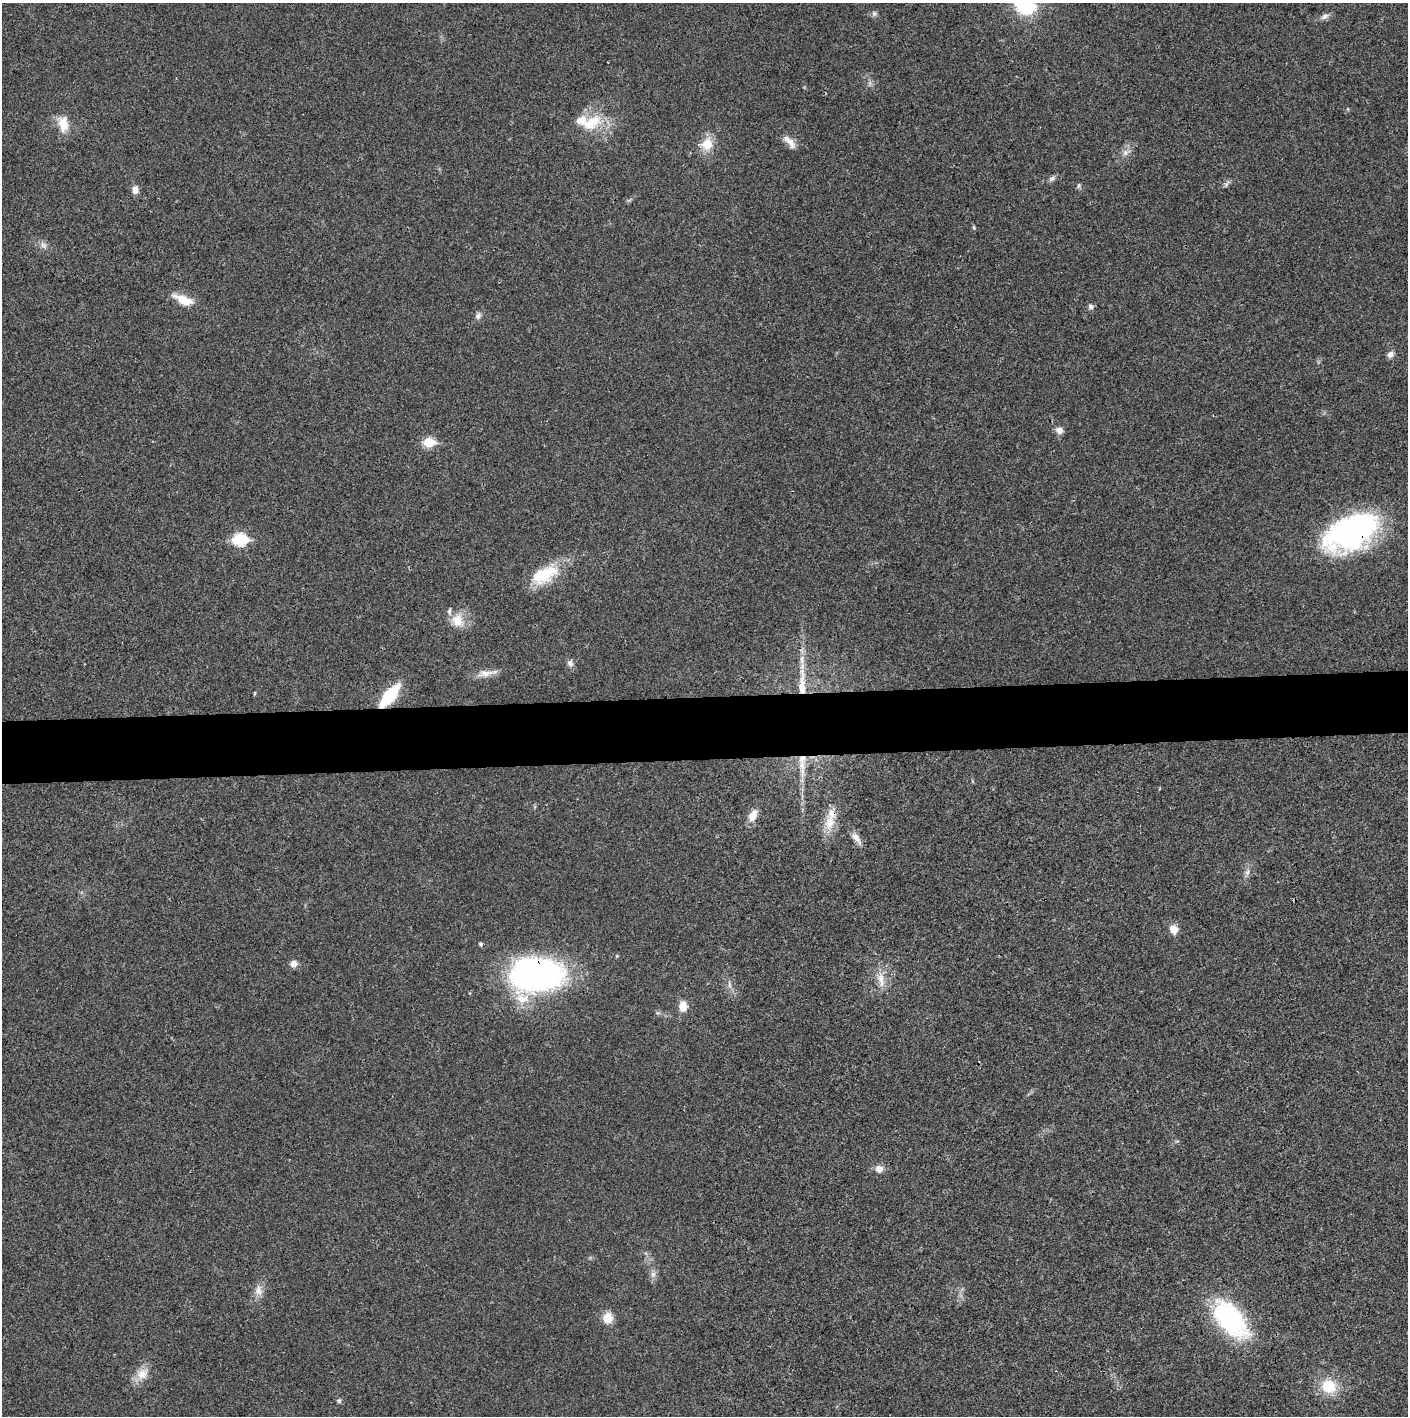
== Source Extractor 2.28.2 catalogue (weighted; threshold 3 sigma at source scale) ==
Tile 5 of 3 x 3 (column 2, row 2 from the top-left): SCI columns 1409-2814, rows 1417-2830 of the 4237 x 4245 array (HDU 1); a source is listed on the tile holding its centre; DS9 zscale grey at full resolution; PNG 1410 x 1418 px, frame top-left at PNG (2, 3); no overlay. Shown black and unused: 4% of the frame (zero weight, under 3 of 4 exposures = <1% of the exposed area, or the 3 px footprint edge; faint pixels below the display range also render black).
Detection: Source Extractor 2.28.2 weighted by HDU 2 'WHT'; one run over the whole footprint, this tile lists its part. Background 0.0191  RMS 0.0053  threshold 0.0237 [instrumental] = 3 sigma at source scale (4.5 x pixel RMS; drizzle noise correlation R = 1.50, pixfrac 1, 0.05/0.05 arcsec/px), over >= 5 px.
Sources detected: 55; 5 inside a brighter listed object's ellipse — not listed separately; the other 50 listed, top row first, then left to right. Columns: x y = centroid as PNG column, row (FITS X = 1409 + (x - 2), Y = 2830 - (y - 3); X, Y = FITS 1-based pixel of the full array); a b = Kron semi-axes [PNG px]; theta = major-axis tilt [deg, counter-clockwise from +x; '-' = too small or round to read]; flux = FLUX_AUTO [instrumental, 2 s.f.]
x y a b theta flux
1025 5 18 14 -20 37
874 14 7 6 - 1.3
1325 16 12 6 28 2.3
591 123 33 16 32 17
63 124 21 13 -83 8.6
789 142 21 8 -47 4.4
707 144 17 15 73 8.6
1125 153 9 7 58 2.5
1052 178 11 5 25 1.7
1226 184 11 5 57 1.4
1079 185 7 5 84 0.92
135 190 9 8 - 3
974 228 6 4 -71 0.65
43 245 10 7 -45 2.3
184 300 25 9 -23 9.7
1091 306 8 6 -48 1.4
478 316 9 7 48 1.9
1390 354 9 7 43 2.2
1059 430 9 8 - 2.9
429 442 6 5 - 25
1351 532 57 30 27 120
240 539 7 6 - 55
545 575 38 18 31 21
458 620 19 15 -79 8.5
570 663 9 7 -62 2
486 673 29 7 10 5.1
802 683 47 9 90 15
255 693 5 3 - 0.53
389 696 22 9 50 30
802 766 30 7 -89 8.5
753 815 12 8 64 6.7
829 822 21 13 81 9.9
856 838 20 7 -52 3.8
1247 872 8 6 70 1.8
1173 929 10 9 - 4.7
481 944 5 4 - 1.1
617 956 5 3 - 0.5
293 964 8 8 - 2.9
537 974 54 32 0 150
882 981 16 7 -81 4.9
729 985 9 4 -81 1.4
683 1006 10 8 -89 6.1
879 1169 11 9 -14 3.3
653 1274 8 7 - 2.1
258 1290 16 8 -87 4
608 1318 11 10 - 7.1
1230 1319 52 27 -50 59
142 1374 18 13 42 6.9
1328 1386 16 14 -19 16
339 1401 6 5 - 0.89
Overlapping masked pixels (flux is a lower limit): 4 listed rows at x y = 1351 532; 802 683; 389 696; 537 974
Isophote crosses this tile's border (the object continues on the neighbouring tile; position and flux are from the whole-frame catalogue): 1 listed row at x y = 1025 5